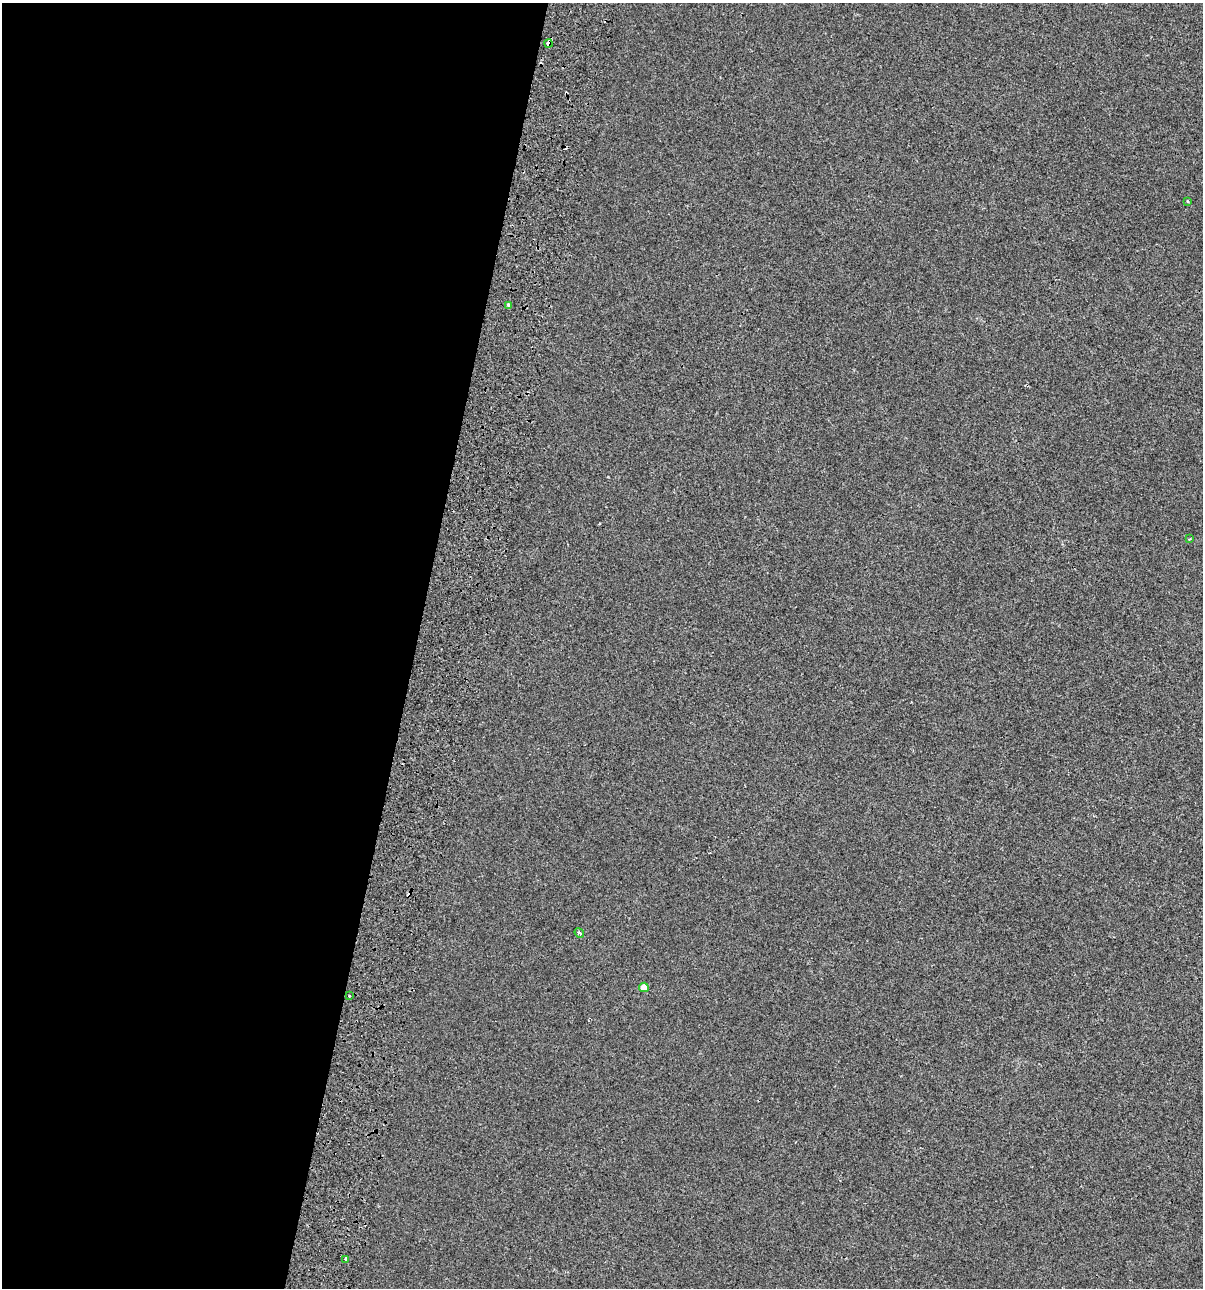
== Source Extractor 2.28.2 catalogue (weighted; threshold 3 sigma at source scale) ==
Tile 5 of 4 x 4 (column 1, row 2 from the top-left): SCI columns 389-1589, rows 2663-3948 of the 5520 x 5333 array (HDU 1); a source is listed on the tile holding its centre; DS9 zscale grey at full resolution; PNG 1205 x 1290 px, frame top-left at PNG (2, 3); each listed source drawn as its Kron ellipse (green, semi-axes under 4 px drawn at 4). Shown black and unused: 35% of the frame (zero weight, under 2 of 3 exposures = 7% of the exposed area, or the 3 px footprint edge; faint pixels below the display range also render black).
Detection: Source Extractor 2.28.2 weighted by HDU 2 'WHT'; one run over the whole footprint, this tile lists its part. Background -6.32e-04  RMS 0.0045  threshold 0.0204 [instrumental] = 3 sigma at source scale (4.5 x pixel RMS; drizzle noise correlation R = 1.50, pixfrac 1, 0.0396/0.0396 arcsec/px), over >= 5 px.
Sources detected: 12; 4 cosmic-ray / hot-pixel residue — neither listed nor drawn; the other 8 listed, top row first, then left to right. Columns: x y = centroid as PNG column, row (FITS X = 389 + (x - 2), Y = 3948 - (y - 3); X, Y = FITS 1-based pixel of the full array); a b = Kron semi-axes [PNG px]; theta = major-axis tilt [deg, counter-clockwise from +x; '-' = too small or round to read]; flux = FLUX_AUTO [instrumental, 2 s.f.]
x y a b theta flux
549 43 4 3 - 2.9
1187 201 3 2 - 0.33
509 305 3 3 - 2.9
1189 539 4 2 - 0.3
579 933 5 4 - 1.2
644 987 5 4 - 4.6
349 996 3 3 - 1.1
345 1259 3 3 - 2.4
Overlapping masked pixels (flux is a lower limit): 2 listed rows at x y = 549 43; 579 933